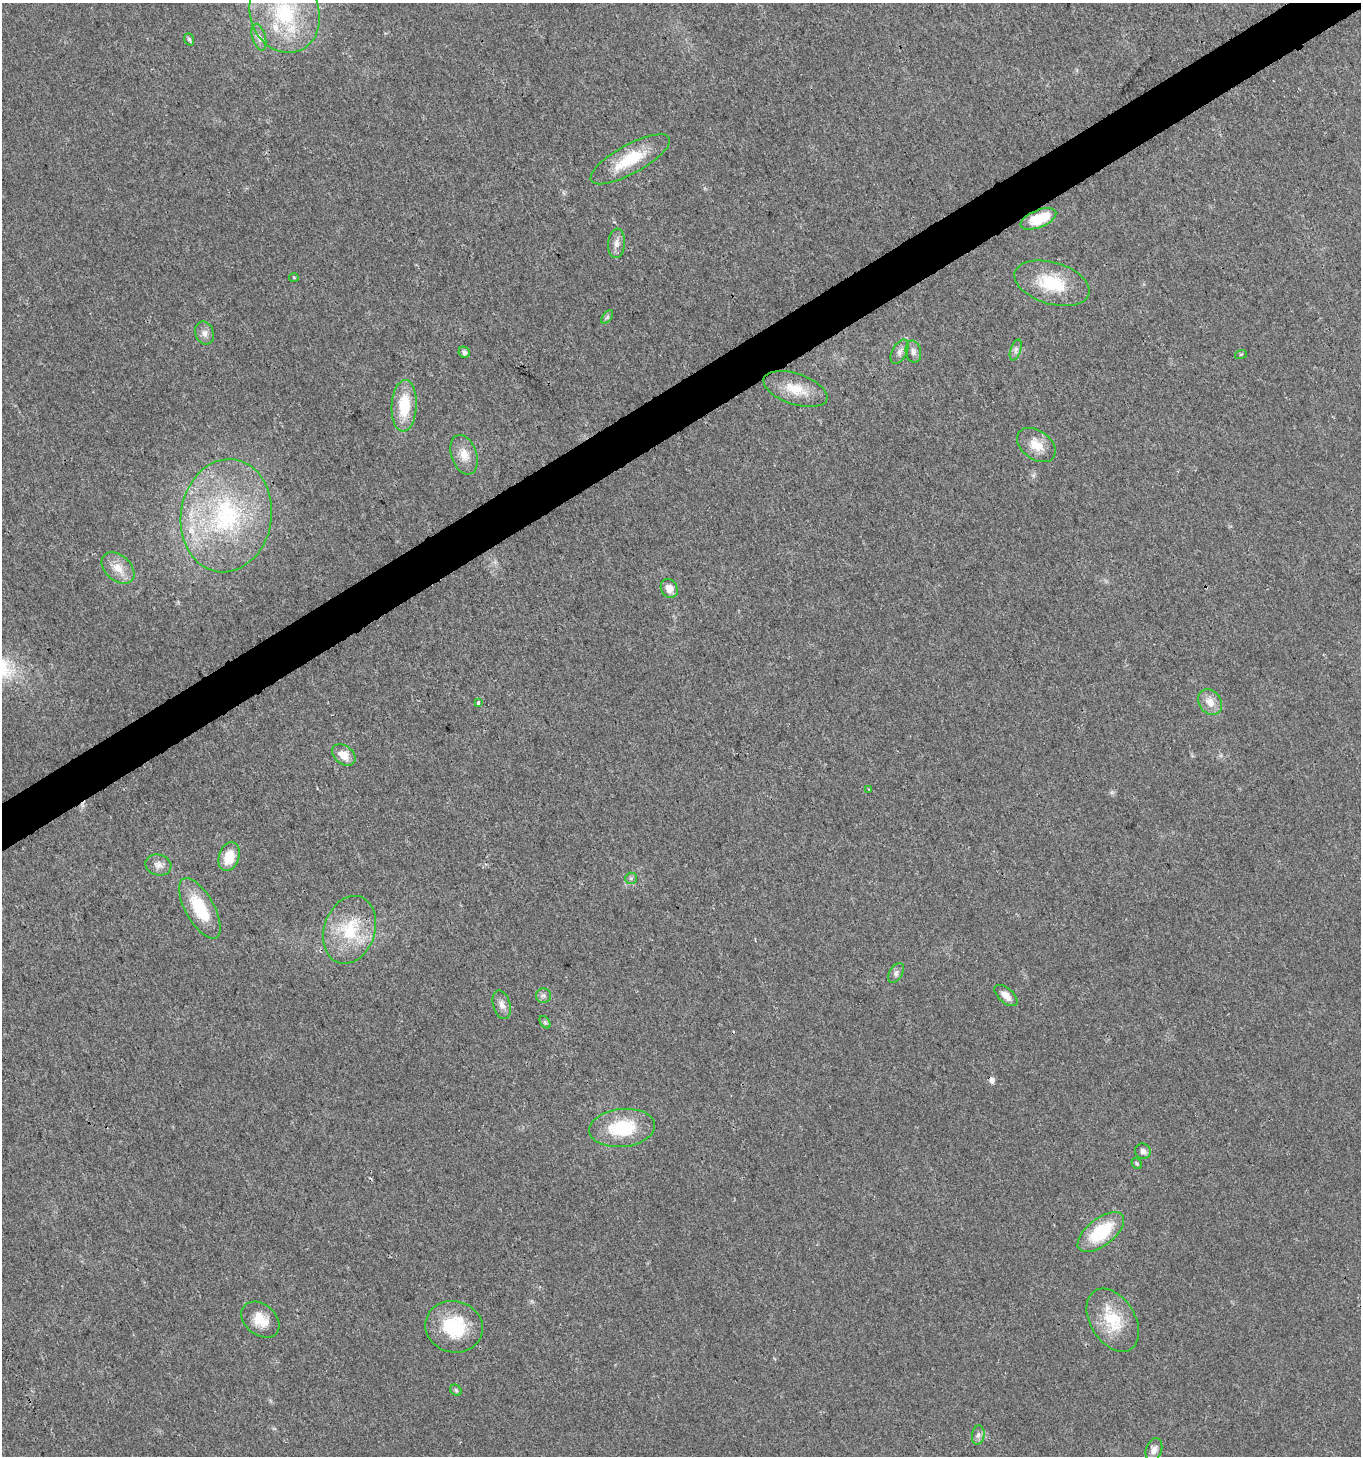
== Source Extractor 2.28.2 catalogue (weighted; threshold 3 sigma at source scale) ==
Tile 10 of 4 x 4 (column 2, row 3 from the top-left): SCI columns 1532-2890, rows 1460-2913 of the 5721 x 5829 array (HDU 1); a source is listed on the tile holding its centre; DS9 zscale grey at full resolution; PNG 1363 x 1458 px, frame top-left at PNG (2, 3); each listed source drawn as its Kron ellipse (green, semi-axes under 4 px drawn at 4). Shown black and unused: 3% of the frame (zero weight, under 3 of 4 exposures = <1% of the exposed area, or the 3 px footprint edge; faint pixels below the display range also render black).
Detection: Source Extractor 2.28.2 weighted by HDU 2 'WHT'; one run over the whole footprint, this tile lists its part. Background 0.0181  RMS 0.0028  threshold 0.0127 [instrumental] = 3 sigma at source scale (4.5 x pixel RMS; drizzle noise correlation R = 1.50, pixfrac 1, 0.0396/0.0396 arcsec/px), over >= 5 px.
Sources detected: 50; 3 cosmic-ray / hot-pixel residue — neither listed nor drawn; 1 inside a brighter listed object's ellipse — not listed separately; the other 46 listed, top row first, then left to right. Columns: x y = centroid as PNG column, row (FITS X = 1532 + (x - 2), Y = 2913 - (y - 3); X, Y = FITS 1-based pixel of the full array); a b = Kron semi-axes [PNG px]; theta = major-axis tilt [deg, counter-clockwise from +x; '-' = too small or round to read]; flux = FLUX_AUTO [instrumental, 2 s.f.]
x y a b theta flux
284 13 41 34 -69 28
259 37 14 6 -74 1.4
189 39 6 4 -72 0.54
630 159 44 14 29 11
1038 219 19 8 22 9.8
616 243 15 8 85 1.9
294 277 5 3 - 0.27
1052 283 38 21 -16 14
607 317 8 4 53 0.59
204 333 12 9 -71 1.7
1016 350 11 5 71 1
464 352 6 5 - 1.1
900 352 13 7 61 1.5
913 352 11 7 -78 1.3
1241 354 6 3 18 0.32
795 389 33 15 -18 7.1
404 406 26 12 87 11
1036 445 21 14 -36 4.8
464 455 20 12 -70 3.9
226 516 57 45 81 43
118 568 19 12 -42 4.1
669 588 10 8 -62 2.7
1210 702 14 11 -53 3.2
478 703 3 3 - 0.96
344 755 13 9 -38 3.6
869 790 3 2 - 0.71
229 857 15 10 72 6.2
158 865 13 10 -14 1.9
631 878 6 5 - 0.57
200 908 34 14 -60 13
350 930 35 25 72 14
896 973 11 6 61 1
1006 995 14 7 -41 2.3
543 996 7 7 - 0.85
502 1005 14 8 -74 1.7
545 1022 7 4 -56 0.51
622 1128 33 19 6 14
1143 1151 8 7 - 1.1
1137 1164 6 4 -54 0.39
1101 1232 27 13 38 15
260 1320 21 15 -40 5.5
1113 1320 34 22 -58 12
454 1327 29 25 -15 15
456 1390 6 5 - 0.44
978 1435 10 6 80 1
1154 1450 12 8 71 1.6
Overlapping masked pixels (flux is a lower limit): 1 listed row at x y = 1038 219
Isophote crosses this tile's border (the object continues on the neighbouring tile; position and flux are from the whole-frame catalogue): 1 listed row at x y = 284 13